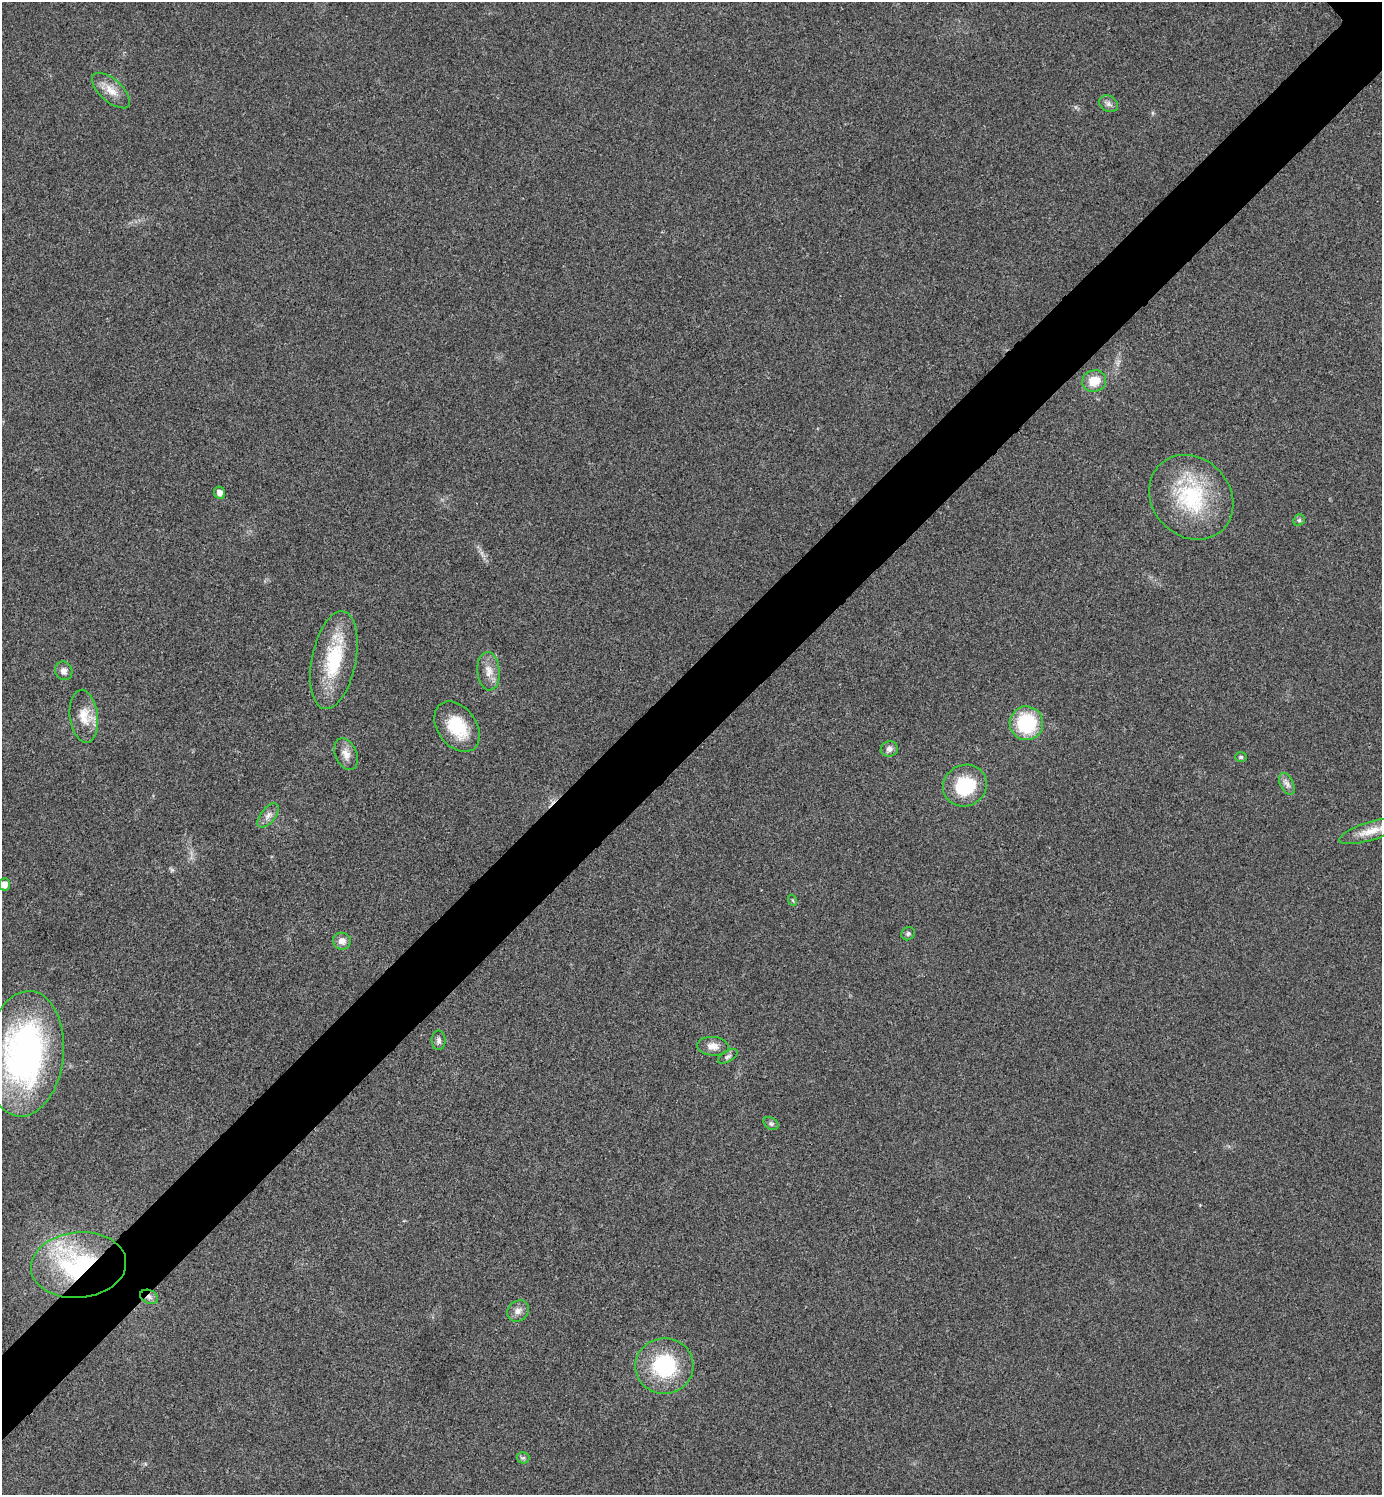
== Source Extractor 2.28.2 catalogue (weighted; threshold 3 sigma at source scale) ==
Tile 7 of 4 x 4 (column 3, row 2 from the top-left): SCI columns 3061-4440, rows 2990-4482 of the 5980 x 5981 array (HDU 1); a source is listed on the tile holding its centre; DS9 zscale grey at full resolution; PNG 1384 x 1497 px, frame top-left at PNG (2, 2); each listed source drawn as its Kron ellipse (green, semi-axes under 4 px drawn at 4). Shown black and unused: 6% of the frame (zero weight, under 3 of 4 exposures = <1% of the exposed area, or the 3 px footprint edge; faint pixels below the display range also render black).
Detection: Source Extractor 2.28.2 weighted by HDU 2 'WHT'; one run over the whole footprint, this tile lists its part. Background 0.0285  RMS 0.0054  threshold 0.0241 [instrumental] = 3 sigma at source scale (4.5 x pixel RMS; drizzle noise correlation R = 1.50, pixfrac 1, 0.05/0.05 arcsec/px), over >= 5 px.
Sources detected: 33; all 33 listed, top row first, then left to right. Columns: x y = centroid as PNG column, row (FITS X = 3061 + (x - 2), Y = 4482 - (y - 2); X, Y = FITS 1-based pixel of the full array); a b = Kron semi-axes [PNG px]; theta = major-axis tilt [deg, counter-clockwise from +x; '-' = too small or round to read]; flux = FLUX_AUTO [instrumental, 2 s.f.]
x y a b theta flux
111 91 23 11 -42 7.2
1109 104 10 7 -33 2.1
1094 381 12 10 17 9.4
220 493 6 5 - 3.3
1191 497 45 39 -47 49
1299 520 6 5 - 0.94
334 660 50 22 78 34
64 671 9 8 - 2.7
489 671 19 11 -85 6.1
84 716 26 14 -83 10
1026 723 17 17 - 33
457 727 28 19 -54 21
889 749 8 7 - 2.4
346 754 17 10 -67 4.6
1241 757 6 5 - 0.87
1287 784 11 6 -63 2.4
965 786 22 20 29 25
268 815 14 7 52 3.1
1371 831 33 9 17 8.5
4 884 6 5 - 4.3
792 900 5 3 - 0.54
908 934 7 6 - 1.2
342 941 9 8 - 3.6
439 1040 10 7 -89 1.9
713 1046 16 9 -4 4.8
25 1054 63 39 84 160
728 1056 11 5 30 1.5
771 1123 8 5 -37 1.3
79 1265 48 33 6 84
149 1297 9 6 -25 2.1
518 1311 12 9 40 3.2
664 1366 29 28 - 40
523 1458 6 5 - 1
Overlapping masked pixels (flux is a lower limit): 2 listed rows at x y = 79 1265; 149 1297
Isophote crosses this tile's border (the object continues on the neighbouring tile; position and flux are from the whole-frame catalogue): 1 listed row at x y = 1371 831